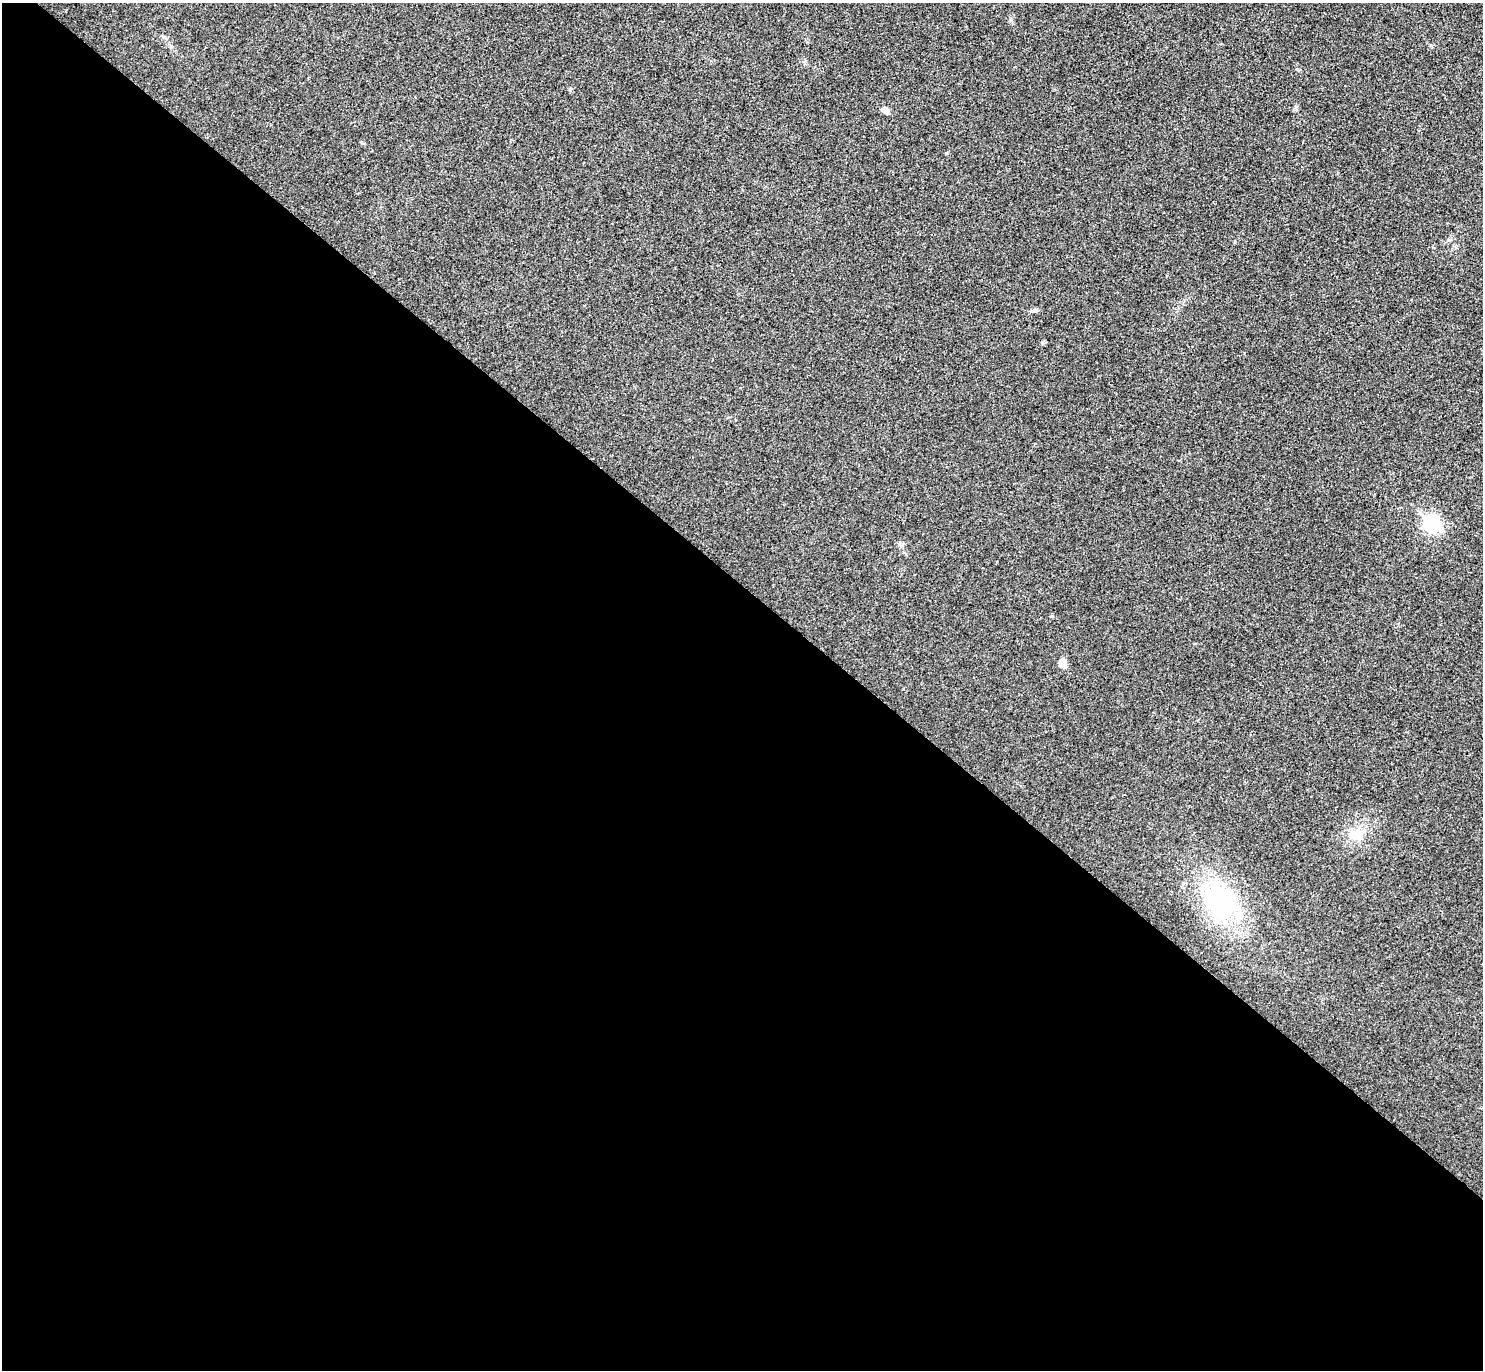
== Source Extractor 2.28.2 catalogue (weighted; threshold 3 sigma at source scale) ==
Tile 14 of 4 x 4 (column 2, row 4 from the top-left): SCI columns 1521-3001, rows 201-1568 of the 6006 x 6014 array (HDU 1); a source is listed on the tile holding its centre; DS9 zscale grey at full resolution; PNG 1485 x 1372 px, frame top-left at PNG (2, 3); no overlay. Shown black and unused: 57% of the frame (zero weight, under 3 of 4 exposures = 6% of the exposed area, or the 3 px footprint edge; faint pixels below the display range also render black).
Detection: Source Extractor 2.28.2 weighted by HDU 2 'WHT'; one run over the whole footprint, this tile lists its part. Background 0.0286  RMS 0.0055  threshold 0.0246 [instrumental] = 3 sigma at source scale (4.5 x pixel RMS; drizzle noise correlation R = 1.50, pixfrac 1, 0.05/0.05 arcsec/px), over >= 5 px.
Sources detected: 6; all 6 listed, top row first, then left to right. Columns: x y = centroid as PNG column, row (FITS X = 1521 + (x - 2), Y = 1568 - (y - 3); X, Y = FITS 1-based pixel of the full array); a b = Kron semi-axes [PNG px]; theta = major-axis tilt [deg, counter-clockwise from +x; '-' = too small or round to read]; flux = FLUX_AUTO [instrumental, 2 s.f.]
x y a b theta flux
885 110 9 6 -21 2.1
1034 310 9 5 5 1.3
1432 524 8 7 - 120
1063 663 11 8 88 3.6
1355 835 16 14 -58 7.2
1220 902 35 24 -59 65